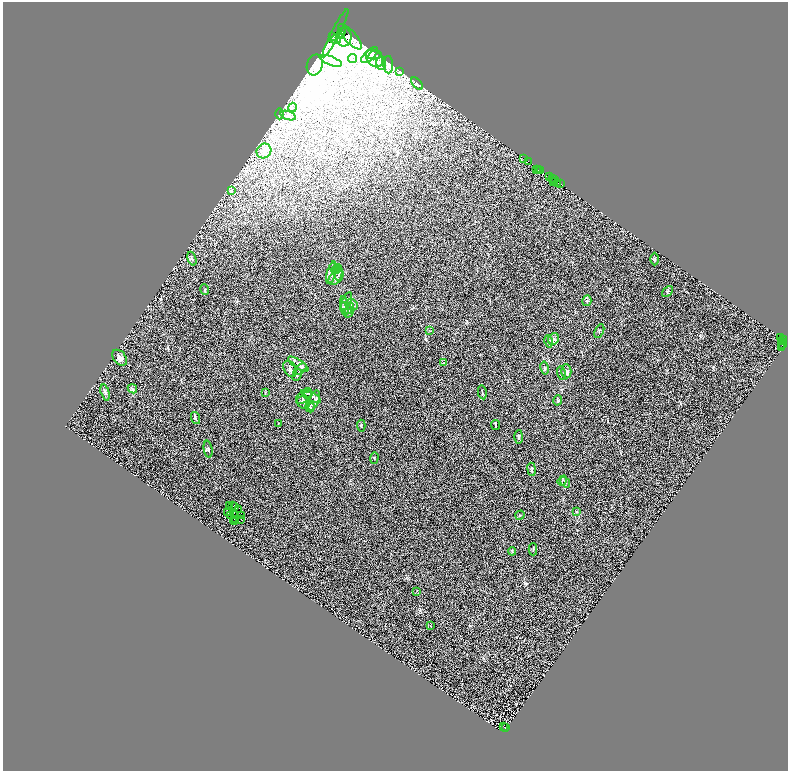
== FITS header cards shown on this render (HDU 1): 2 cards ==
NAXIS1  =                 1571
NAXIS2  =                 1537

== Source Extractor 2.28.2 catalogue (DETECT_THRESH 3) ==
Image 1571 x 1537 px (HDU 1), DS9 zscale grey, zoomed out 1/2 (1 PNG px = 2 x 2 image px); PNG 790 x 773 px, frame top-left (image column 2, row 1537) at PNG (3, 2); each listed source drawn as its Kron ellipse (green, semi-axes under 4 px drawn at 4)
Background 1.01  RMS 0.77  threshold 2.32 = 3 sigma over >= 5 px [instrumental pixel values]
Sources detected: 142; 35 cannot appear on this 1/2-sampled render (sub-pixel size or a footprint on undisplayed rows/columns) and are neither listed nor drawn; the other 107 listed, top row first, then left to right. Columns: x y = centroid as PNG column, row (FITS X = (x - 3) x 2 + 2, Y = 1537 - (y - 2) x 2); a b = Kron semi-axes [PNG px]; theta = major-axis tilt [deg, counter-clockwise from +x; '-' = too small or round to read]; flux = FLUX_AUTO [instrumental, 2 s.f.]
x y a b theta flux
343 31 3 2 - 7100
335 33 27 4 63 4200
341 34 4 2 - 5300
333 36 3 1 - 2000
344 37 9 8 - 19000
350 37 16 6 -48 19000
336 39 5 4 - 3200
370 55 10 5 42 760
375 55 7 4 12 280
374 58 10 7 -52 1200
352 59 4 2 - 130
331 61 12 4 -21 1000
381 63 7 5 -90 600
315 65 10 8 74 640
388 65 9 5 -88 450
399 71 3 2 - 83
417 84 7 2 -45 130
293 107 5 3 - 280
279 114 5 3 - 170
288 115 8 2 -19 310
264 151 8 7 - 860
524 158 2 1 - 120
528 162 2 1 - 110
536 169 4 3 - 610
539 169 2 1 - 100
540 171 2 1 - 82
550 177 2 2 - 750
552 178 2 1 - 270
554 180 2 1 - 310
554 182 2 1 - 180
557 183 2 1 - 250
561 184 2 1 - 150
231 190 3 2 - 100
192 259 7 3 -70 220
654 259 6 3 90 200
334 268 5 3 - 190
336 270 4 2 - 110
338 272 8 3 89 300
331 273 11 4 75 420
336 277 9 5 45 410
205 289 5 3 - 190
667 291 6 3 44 140
346 301 10 4 66 350
587 301 5 4 - 260
352 305 6 5 - 350
344 306 10 4 -83 370
346 308 6 5 - 340
349 310 8 3 75 240
429 330 3 2 - 73
599 331 7 3 66 180
781 337 3 2 - 300
553 339 6 5 - 390
783 339 4 2 - 530
549 341 6 3 -78 180
782 341 2 1 - 46
782 345 2 1 - 3.1
782 347 2 1 - 67
120 358 9 6 -50 640
443 363 3 2 - 64
298 364 12 3 -32 490
545 368 6 2 -79 160
290 369 8 6 -59 510
300 369 7 2 38 270
566 371 7 5 -89 380
562 373 7 2 -75 160
297 375 6 2 66 160
132 389 5 3 - 180
105 392 8 3 -73 270
265 392 3 2 - 98
482 392 7 2 -78 140
307 393 5 4 - 220
311 396 11 4 -27 430
305 398 9 4 34 370
314 400 10 5 67 590
558 400 5 2 - 150
303 401 8 6 -61 510
310 407 5 4 - 280
195 418 6 3 -72 190
278 423 3 2 - 83
495 425 5 2 - 110
361 426 6 2 -86 130
519 437 7 3 88 200
208 449 8 2 -80 210
374 458 5 2 - 87
532 469 6 3 -82 200
562 480 5 3 - 160
565 482 6 2 -52 160
230 505 2 1 - 43
232 505 2 1 - 37
234 506 3 1 - 72
238 510 2 1 - 16
228 512 2 1 - 100
577 512 3 2 - 93
234 515 3 2 - 66
242 515 2 1 - 96
520 515 5 3 - 150
231 516 4 2 - 40
241 519 2 1 - 33
236 520 3 1 - 10
234 521 2 1 - 47
235 522 2 1 - 73
533 549 6 2 -88 150
512 551 4 2 - 120
417 591 3 2 - 72
430 626 3 2 - 68
503 727 2 1 - 36
506 728 2 1 - 360
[35 sub-pixel or undisplayed-footprint detections neither listed nor drawn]